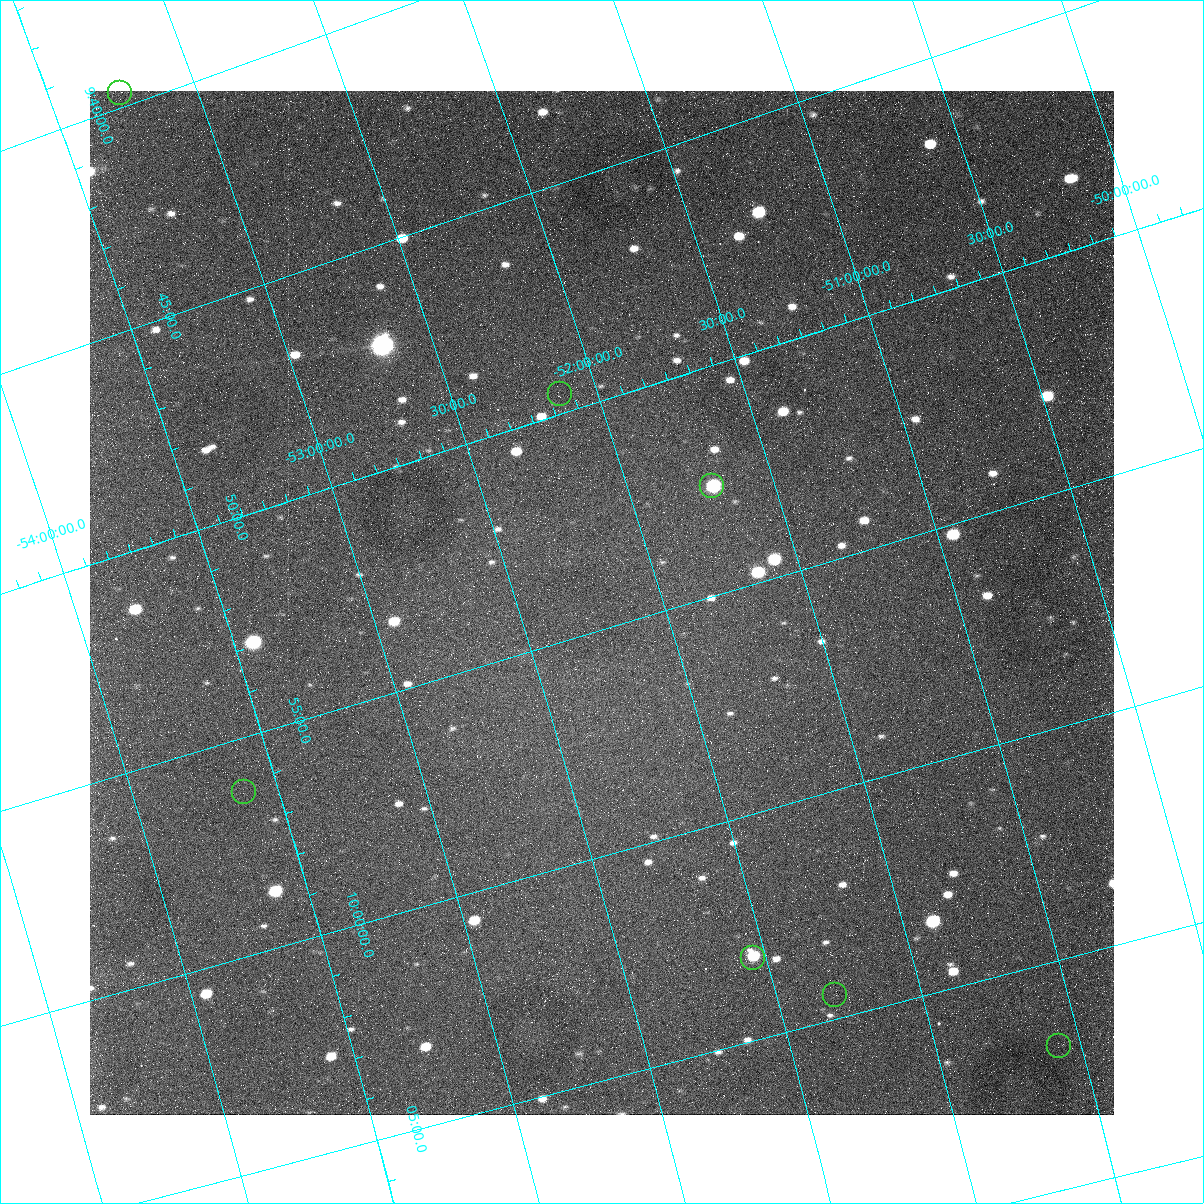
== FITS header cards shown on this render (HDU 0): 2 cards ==
NAXIS1  =                 1024
NAXIS2  =                 1024

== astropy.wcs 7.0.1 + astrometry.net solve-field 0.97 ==
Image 1024 x 1024 px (HDU 0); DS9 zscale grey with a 90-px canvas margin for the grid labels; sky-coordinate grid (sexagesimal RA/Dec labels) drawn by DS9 from the SOLVED WCS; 7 Tycho-2 reference stars matched to detected sources circled (green)
Header WCS: none
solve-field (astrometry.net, Tycho-2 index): SOLVED blind (the file carries no WCS)
Solved WCS: RA---TAN/DEC--TAN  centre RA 09:54:24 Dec -52:13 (148.60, -52.21 deg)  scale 12.8 arcsec/px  FOV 217.7' x 216.1'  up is -73 deg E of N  parity flipped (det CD > 0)
(file carries no celestial WCS; the grid is the blind solution)
Tycho-2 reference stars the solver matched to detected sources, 7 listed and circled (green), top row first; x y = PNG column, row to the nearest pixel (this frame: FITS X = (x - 90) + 1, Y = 1024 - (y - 91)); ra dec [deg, ICRS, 3 dp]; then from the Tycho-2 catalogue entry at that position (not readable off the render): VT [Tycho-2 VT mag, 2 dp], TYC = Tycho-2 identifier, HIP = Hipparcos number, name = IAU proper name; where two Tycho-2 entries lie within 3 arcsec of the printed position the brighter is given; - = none
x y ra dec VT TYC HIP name
120 93 144.920 -53.258 7.54 8585-3031-1 47414 -
560 394 147.390 -52.127 7.56 8193-3306-1 48199 -
712 486 148.151 -51.713 7.46 8193-2189-1 48440 -
244 792 149.058 -53.619 6.78 8598-1765-1 48720 -
753 958 150.794 -52.046 7.37 8194-2004-1 - -
835 995 151.116 -51.798 7.28 8194-1937-1 49351 -
1059 1046 151.717 -51.078 7.08 8194-1698-1 49537 -